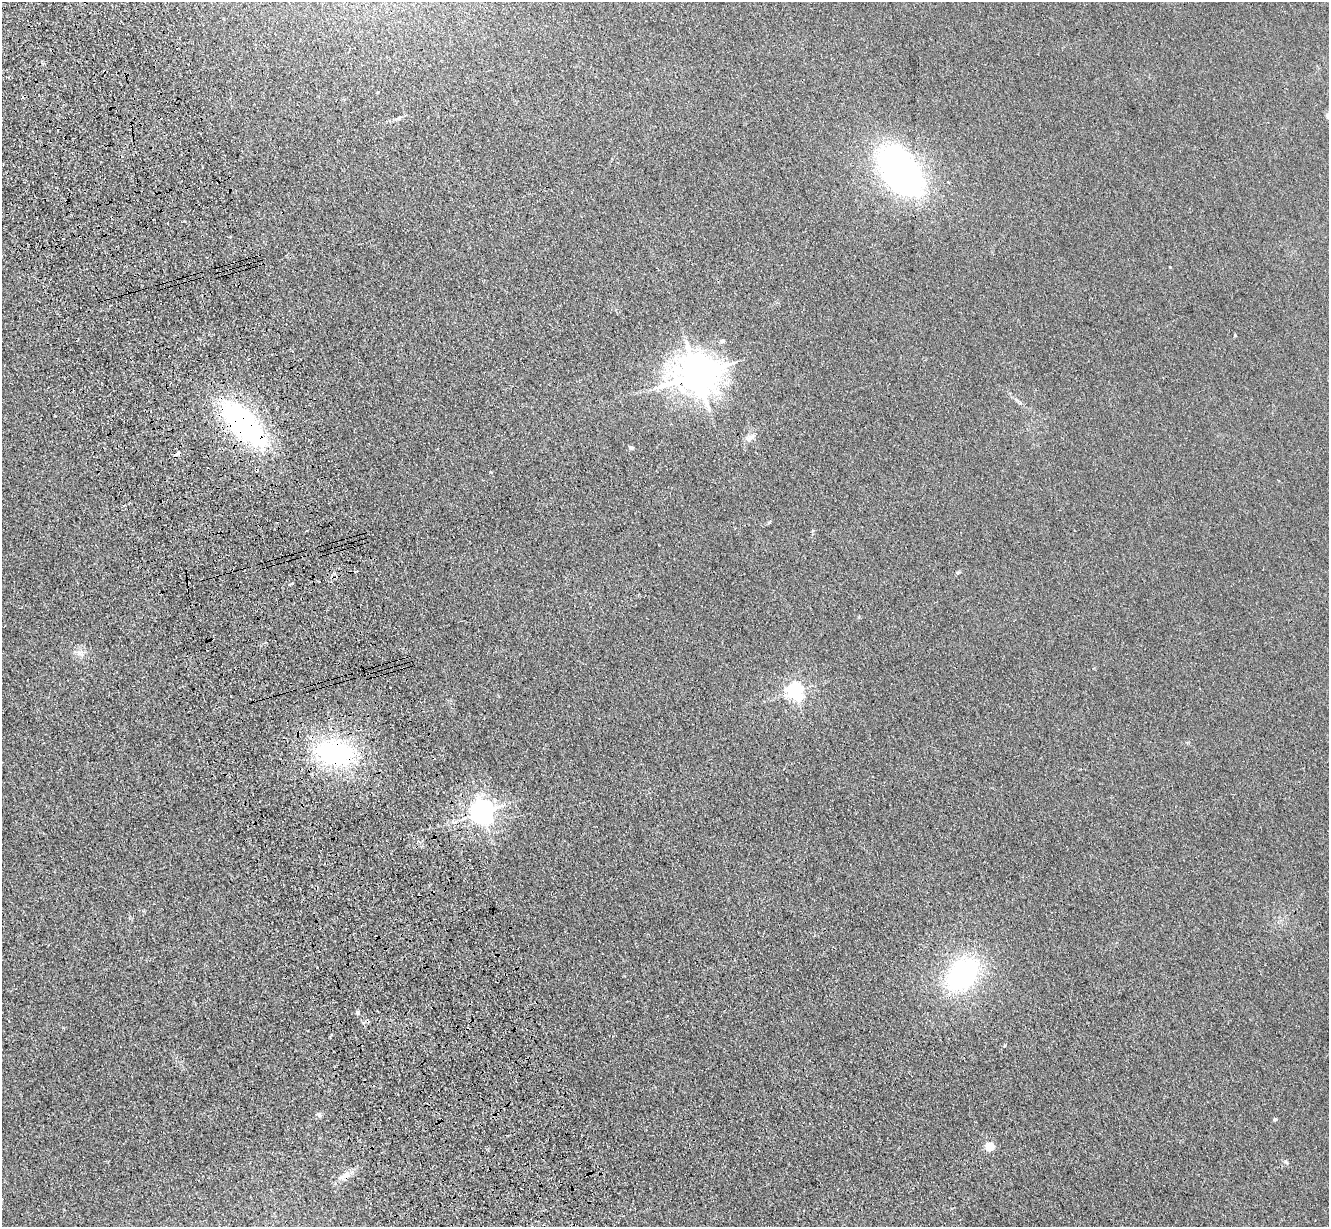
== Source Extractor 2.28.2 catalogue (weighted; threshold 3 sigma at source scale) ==
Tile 11 of 4 x 4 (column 3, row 3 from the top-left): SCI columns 2769-4095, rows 1423-2647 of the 5535 x 5417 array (HDU 1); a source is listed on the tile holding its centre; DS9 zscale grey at full resolution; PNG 1331 x 1229 px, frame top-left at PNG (2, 2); no overlay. Shown black and unused: <1% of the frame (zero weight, under 3 of 4 exposures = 6% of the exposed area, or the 3 px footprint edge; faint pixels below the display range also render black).
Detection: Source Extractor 2.28.2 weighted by HDU 2 'WHT'; one run over the whole footprint, this tile lists its part. Background 0.0347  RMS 0.0061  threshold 0.0274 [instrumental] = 3 sigma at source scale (4.5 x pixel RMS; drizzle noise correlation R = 1.50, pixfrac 1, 0.05/0.05 arcsec/px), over >= 5 px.
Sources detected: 27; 2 cosmic-ray / hot-pixel residue — not listed; the other 25 listed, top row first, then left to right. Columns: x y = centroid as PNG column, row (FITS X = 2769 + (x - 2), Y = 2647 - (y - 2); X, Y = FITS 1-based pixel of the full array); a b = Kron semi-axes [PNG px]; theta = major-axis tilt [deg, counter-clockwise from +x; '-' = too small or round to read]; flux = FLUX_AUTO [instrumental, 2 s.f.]
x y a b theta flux
1328 116 7 6 - 2.5
399 118 8 5 28 1.3
900 170 43 26 -55 230
230 237 3 3 - 0.49
63 239 3 2 - 0.99
1235 335 5 3 - 0.48
722 341 6 5 - 1.3
697 374 13 11 11 1600
243 423 45 21 -45 130
750 438 15 6 29 3.2
631 448 7 4 -11 1
177 454 9 3 50 0.99
355 572 5 3 - 2
957 572 5 3 - 0.63
291 584 4 3 - 1.9
79 653 9 6 18 2.5
794 691 6 6 - 210
335 752 37 25 -8 84
482 812 7 7 - 520
963 974 26 17 47 120
358 1012 7 4 -81 0.82
319 1115 7 6 - 1.5
1275 1119 4 4 - 1
990 1146 5 5 - 24
344 1176 18 8 27 5.1
Overlapping masked pixels (flux is a lower limit): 5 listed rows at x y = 697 374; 243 423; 335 752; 482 812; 344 1176
Isophote crosses this tile's border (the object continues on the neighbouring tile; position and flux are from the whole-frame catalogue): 1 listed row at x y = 1328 116
Unlisted compact peaks at least as high as the median listed source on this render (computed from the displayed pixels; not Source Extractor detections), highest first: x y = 1285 1161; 1170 267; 1005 1045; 769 522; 490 472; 859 617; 1020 403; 813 530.